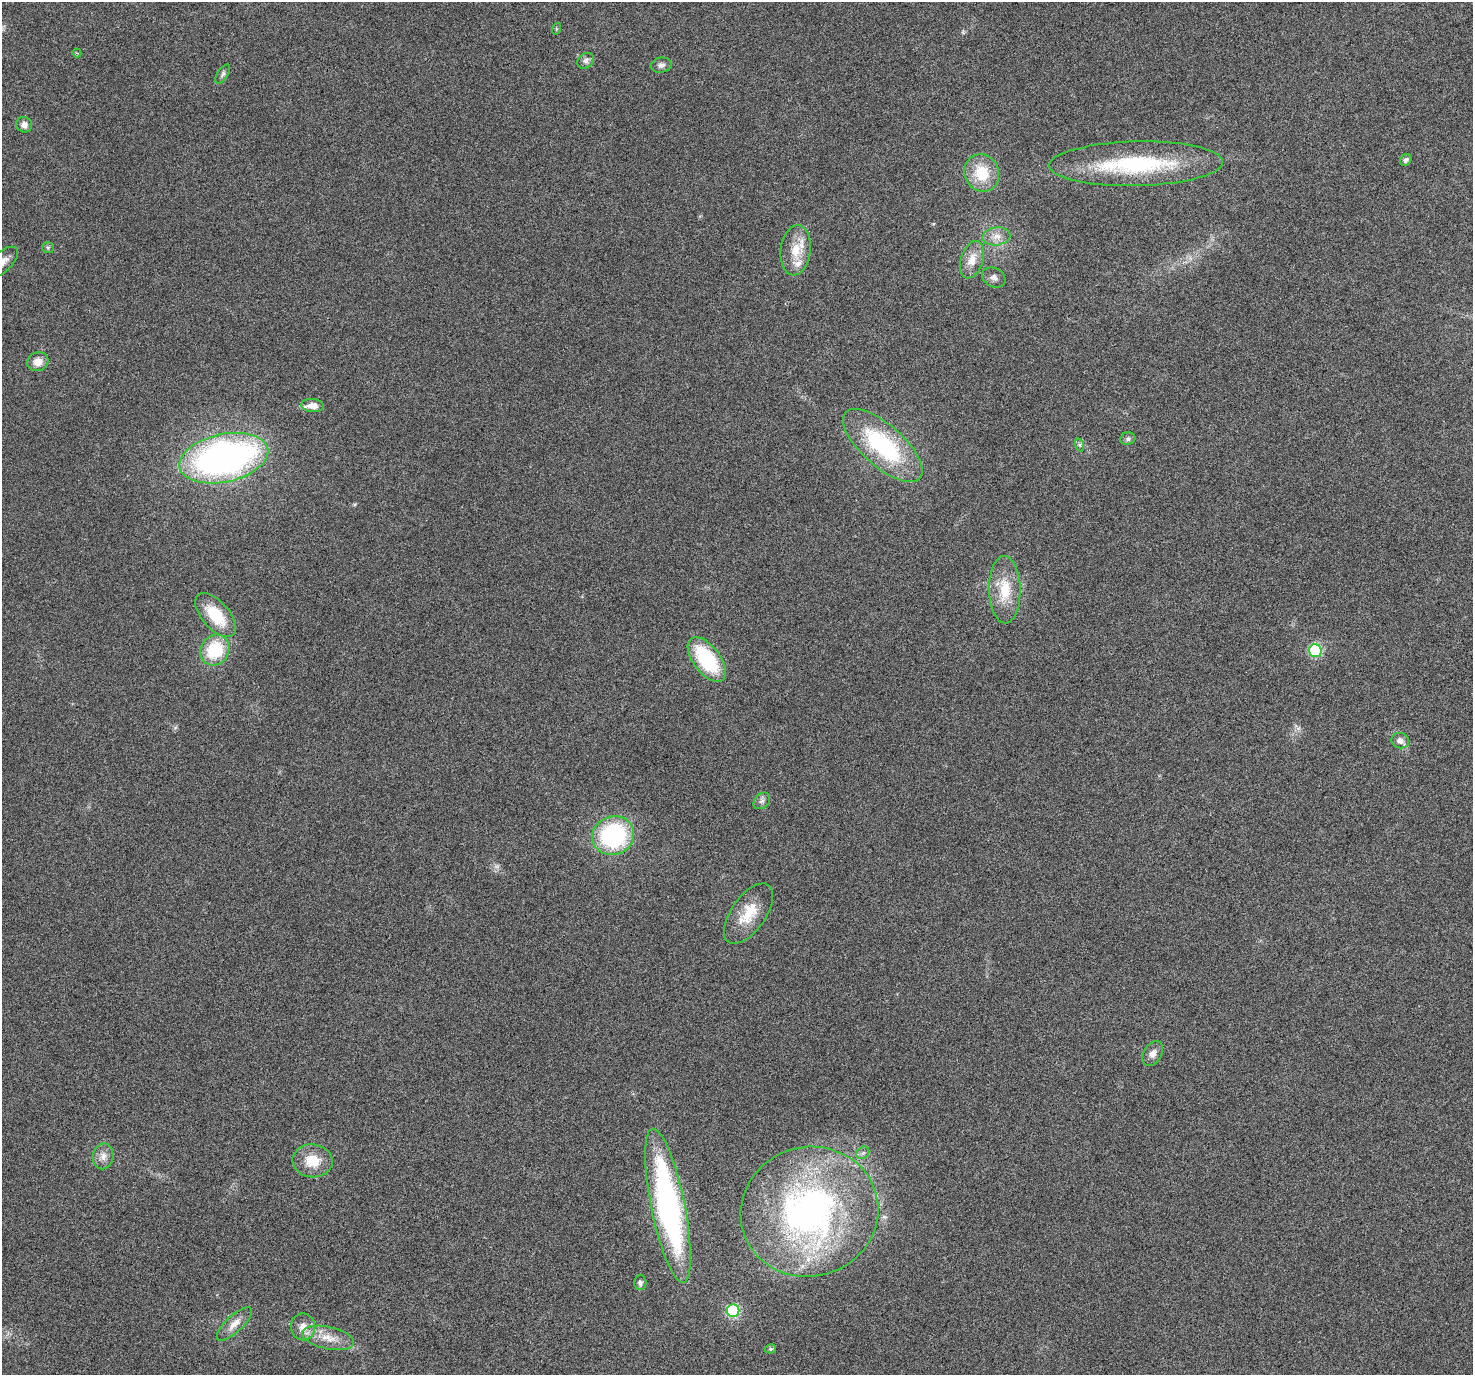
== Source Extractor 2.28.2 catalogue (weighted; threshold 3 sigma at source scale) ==
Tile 10 of 4 x 4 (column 2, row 3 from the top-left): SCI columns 1474-2944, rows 1498-2870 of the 5894 x 5802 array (HDU 1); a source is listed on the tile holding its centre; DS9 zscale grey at full resolution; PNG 1475 x 1377 px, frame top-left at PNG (2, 2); each listed source drawn as its Kron ellipse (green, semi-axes under 4 px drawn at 4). Nothing masked; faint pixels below the display range render black.
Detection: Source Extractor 2.28.2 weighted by HDU 2 'WHT'; one run over the whole footprint, this tile lists its part. Background 0.0244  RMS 0.0036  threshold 0.0148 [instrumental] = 3 sigma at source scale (4.09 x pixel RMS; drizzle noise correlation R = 1.36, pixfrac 0.8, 0.0396/0.0396 arcsec/px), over >= 5 px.
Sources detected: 45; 3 inside a brighter listed object's ellipse — not listed separately; the other 42 listed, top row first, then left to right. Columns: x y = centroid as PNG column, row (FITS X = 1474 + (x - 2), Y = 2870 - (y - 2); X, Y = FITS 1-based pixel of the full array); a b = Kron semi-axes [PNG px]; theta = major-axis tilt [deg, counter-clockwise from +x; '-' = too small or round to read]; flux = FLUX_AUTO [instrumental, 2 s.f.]
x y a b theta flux
556 29 6 4 72 0.41
77 53 4 3 - 0.36
586 61 9 7 39 1.3
661 65 10 7 9 1.4
223 74 11 5 56 0.92
24 125 8 7 - 1.9
1406 160 6 5 - 0.94
1136 164 87 22 1 41
982 173 19 17 -66 12
996 236 14 9 8 3
48 248 6 5 - 0.55
796 250 25 15 83 7.5
972 260 19 11 72 4.9
2 262 20 9 43 3.6
994 277 12 9 -29 1.6
38 362 10 9 - 3.6
312 406 11 6 -6 2.7
1128 439 7 6 - 0.92
883 445 50 21 -41 39
1080 445 7 4 -72 0.64
224 458 45 24 12 140
1005 590 33 15 -89 11
216 615 26 13 -48 13
215 650 16 14 55 16
1315 650 6 6 - 33
707 659 26 13 -53 26
1400 741 9 7 -17 2
762 801 9 7 44 1.1
613 836 21 19 22 48
748 913 35 17 55 10
1153 1053 13 9 59 2.3
863 1153 7 5 43 0.89
103 1156 13 10 79 2.5
312 1161 20 16 -6 7.9
668 1206 79 17 -79 99
809 1212 69 64 16 120
640 1283 7 6 - 0.98
733 1311 6 6 - 40
234 1324 22 8 43 3.6
303 1327 13 12 - 3.2
328 1338 26 11 -12 5.9
770 1349 6 4 14 0.64
Isophote crosses this tile's border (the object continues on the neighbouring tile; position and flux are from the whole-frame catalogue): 1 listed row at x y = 2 262